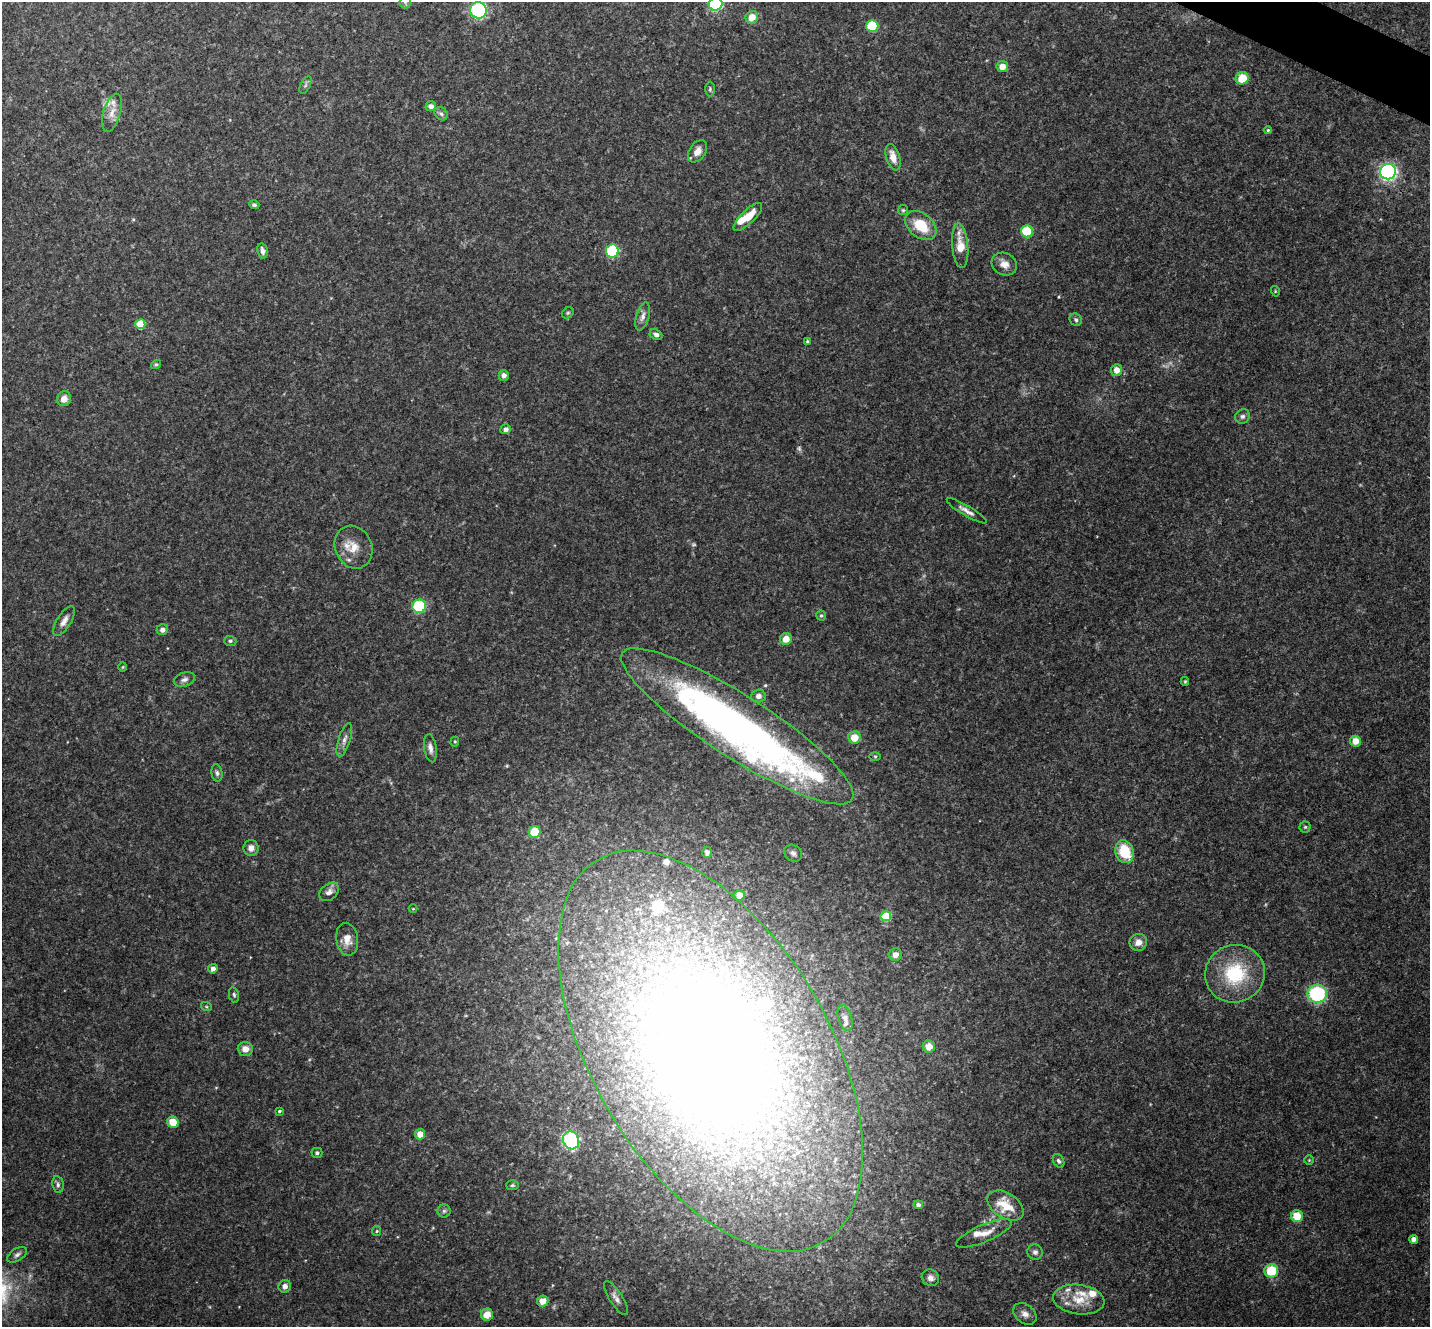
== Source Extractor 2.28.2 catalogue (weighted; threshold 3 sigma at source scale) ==
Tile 10 of 4 x 4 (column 2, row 3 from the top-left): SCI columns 1436-2863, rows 1612-2936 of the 5722 x 5735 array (HDU 1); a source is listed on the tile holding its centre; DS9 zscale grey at full resolution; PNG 1432 x 1329 px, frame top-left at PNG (2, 2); each listed source drawn as its Kron ellipse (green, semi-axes under 4 px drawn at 4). Shown black and unused: <1% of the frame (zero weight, under 3 of 4 exposures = <1% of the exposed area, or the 3 px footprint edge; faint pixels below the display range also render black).
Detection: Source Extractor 2.28.2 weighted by HDU 2 'WHT'; one run over the whole footprint, this tile lists its part. Background 0.125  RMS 0.0075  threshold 0.0337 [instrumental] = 3 sigma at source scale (4.5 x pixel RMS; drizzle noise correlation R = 1.50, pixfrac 1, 0.05/0.05 arcsec/px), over >= 5 px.
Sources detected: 122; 2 too faint to see at this stretch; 2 inside a brighter object's white glare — neither listed nor drawn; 12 inside a brighter listed object's ellipse — not listed separately; the other 106 listed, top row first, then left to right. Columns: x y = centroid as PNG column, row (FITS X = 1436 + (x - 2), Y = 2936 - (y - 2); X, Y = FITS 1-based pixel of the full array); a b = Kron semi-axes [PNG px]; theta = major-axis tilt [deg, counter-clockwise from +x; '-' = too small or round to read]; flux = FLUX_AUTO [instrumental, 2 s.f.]
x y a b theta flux
405 2 6 6 - 1.6
716 4 7 6 - 110
478 10 8 8 - 62
752 17 6 6 - 7.9
872 26 6 6 - 39
1002 66 6 5 - 7.2
1242 78 6 6 - 16
305 85 9 5 63 1.7
710 89 7 5 89 1.3
431 106 5 5 - 3.2
112 113 19 8 73 7.7
441 114 7 6 - 2
1268 130 4 4 - 0.92
698 151 12 8 55 5.7
893 157 13 7 -73 7.3
1388 172 8 7 - 190
254 205 5 4 - 1.4
903 210 5 5 - 1.1
748 217 18 6 44 14
921 226 18 12 -40 21
1027 231 6 6 - 35
960 246 22 8 -85 14
262 251 8 5 -79 3.4
612 251 7 6 - 47
1004 264 13 11 -26 6.6
1275 291 5 3 - 0.68
568 313 6 5 - 1.2
643 316 14 6 74 4.4
1076 320 6 5 - 1.6
140 324 5 5 - 36
656 334 6 5 - 2.4
807 342 4 4 - 1.3
156 364 5 4 - 1.2
1117 370 6 5 - 6.4
504 375 5 5 - 3.8
64 399 7 7 - 6
1242 416 8 7 - 2.3
506 429 5 5 - 2.8
967 511 23 5 -31 4.3
354 547 22 18 -65 13
419 606 7 6 - 42
821 616 5 4 - 1.1
64 621 17 7 59 5
162 630 6 5 - 3.5
786 639 6 6 - 8.4
230 641 6 5 - 1.4
123 667 5 3 - 0.64
184 679 11 6 18 3.1
1185 681 4 4 - 0.94
758 696 7 6 - 2.8
737 726 136 31 -33 410
854 737 6 6 - 11
344 740 17 6 72 3.8
1355 741 5 5 - 8.3
455 742 5 4 - 0.91
430 748 14 6 -81 3.7
875 756 6 4 -1 0.86
217 773 9 5 -82 2
1305 827 5 5 - 1.1
535 832 6 6 - 24
251 848 8 7 - 4.4
707 852 5 5 - 1.9
1125 852 11 9 -72 27
793 853 9 8 - 2.7
329 892 11 7 41 3.9
739 895 5 5 - 6.7
413 909 4 3 - 0.59
886 916 5 5 - 40
347 939 16 11 -81 7.8
1138 942 9 8 - 5.9
895 955 6 6 - 4.8
213 969 5 4 - 3
1235 974 30 28 23 48
1317 994 10 9 - 63
234 995 8 5 -79 1.5
206 1006 5 3 - 0.81
845 1018 13 6 -72 3.4
929 1047 6 6 - 8.4
245 1049 7 7 - 6.7
710 1051 222 118 -59 1300
279 1111 4 3 - 0.91
173 1122 6 5 - 15
420 1134 5 5 - 8.6
571 1140 9 7 -65 67
317 1153 5 5 - 1.7
1309 1160 4 4 - 0.79
1059 1161 7 5 -61 1.9
58 1184 8 5 -81 1.8
512 1185 6 5 - 1.2
918 1205 5 4 - 2.3
1006 1206 20 12 -33 19
444 1211 6 6 - 1.8
1297 1216 6 6 - 15
377 1231 5 4 - 0.86
984 1233 30 8 23 8.8
1414 1239 4 4 - 4.7
1035 1252 8 7 - 2.6
17 1255 11 6 32 2.6
1271 1271 7 6 - 23
930 1278 9 8 - 3.7
285 1286 6 6 - 3.8
616 1298 20 6 -57 4.4
1079 1300 26 14 -8 17
543 1301 5 5 - 8.2
1025 1314 13 9 -38 4.8
487 1315 6 6 - 9.3
Isophote crosses this tile's border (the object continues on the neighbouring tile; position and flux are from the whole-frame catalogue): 2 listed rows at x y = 405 2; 716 4